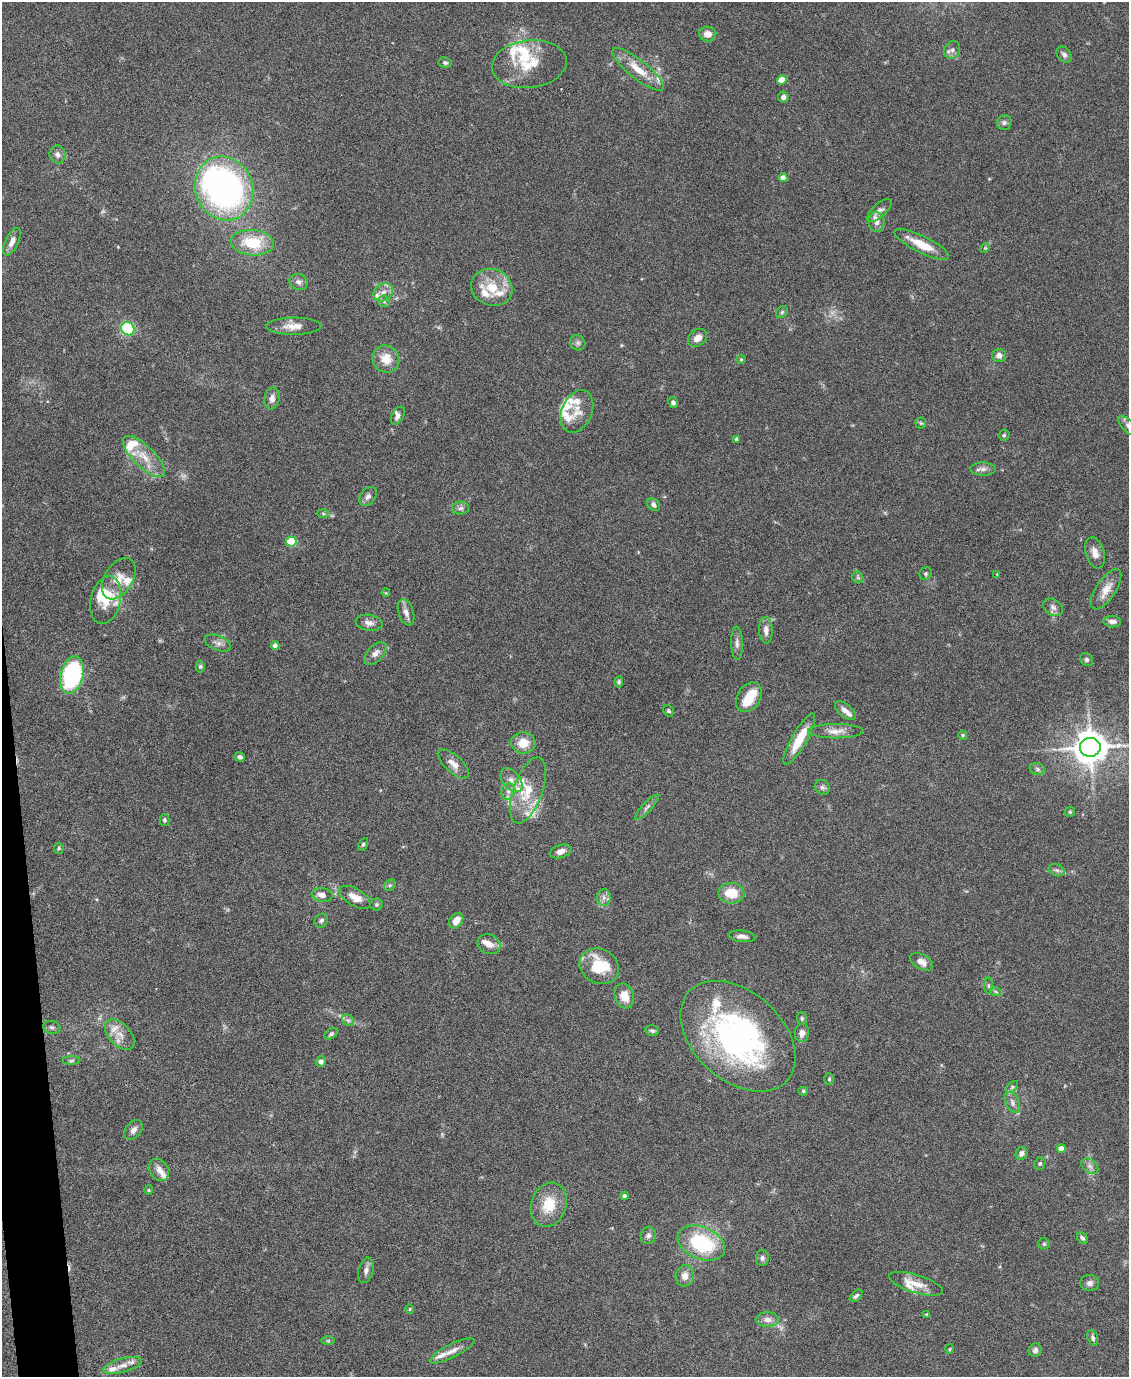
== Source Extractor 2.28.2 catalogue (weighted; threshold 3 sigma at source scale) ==
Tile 7 of 4 x 3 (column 3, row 2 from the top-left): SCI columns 2255-3381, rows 1604-2978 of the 4507 x 4480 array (HDU 1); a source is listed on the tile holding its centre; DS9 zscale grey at full resolution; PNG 1131 x 1379 px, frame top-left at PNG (2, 2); each listed source drawn as its Kron ellipse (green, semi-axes under 4 px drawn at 4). Shown black and unused: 2% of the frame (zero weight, under 4 of 8 exposures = <1% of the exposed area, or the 3 px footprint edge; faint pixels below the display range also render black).
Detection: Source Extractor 2.28.2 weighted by HDU 2 'WHT'; one run over the whole footprint, this tile lists its part. Background 0.0544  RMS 0.0038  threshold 0.0155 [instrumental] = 3 sigma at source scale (4.09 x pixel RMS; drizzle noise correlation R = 1.36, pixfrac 0.8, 0.05/0.05 arcsec/px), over >= 5 px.
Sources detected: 184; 4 too faint to see at this stretch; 3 inside a brighter object's white glare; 1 cosmic-ray / hot-pixel residue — neither listed nor drawn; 31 inside a brighter listed object's ellipse — not listed separately; the other 145 listed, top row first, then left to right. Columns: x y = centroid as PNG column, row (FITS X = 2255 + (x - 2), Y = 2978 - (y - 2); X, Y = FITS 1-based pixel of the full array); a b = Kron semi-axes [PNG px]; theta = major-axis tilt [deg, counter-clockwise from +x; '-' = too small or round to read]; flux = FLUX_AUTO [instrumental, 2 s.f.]
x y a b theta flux
708 34 9 7 -6 2.5
952 50 9 7 61 1.4
1064 55 9 6 -50 1.2
445 63 6 5 - 0.71
529 64 37 24 7 13
638 69 32 9 -38 7.4
782 80 5 4 - 6.9
783 97 5 5 - 1.2
1004 123 7 7 - 0.99
58 154 9 8 - 1.6
783 178 4 4 - 2.9
224 188 32 28 -68 110
879 211 16 6 42 1.8
876 222 10 8 -88 1.7
12 242 15 6 64 2.3
252 243 21 12 -4 13
922 244 30 8 -26 7.4
985 248 5 4 - 0.45
298 282 9 8 - 1.5
492 287 21 18 -22 8.9
383 292 10 8 34 2.4
384 301 6 6 - 0.79
782 312 6 5 - 0.62
293 326 27 8 0 4.3
128 329 7 6 - 21
698 338 10 8 38 2.8
578 343 8 7 - 1
999 355 7 6 - 2
386 359 14 13 - 5.4
741 359 4 4 - 0.35
272 398 11 7 81 1.9
673 403 6 5 - 1.1
577 411 22 15 67 5
398 416 10 5 61 1.4
921 423 5 5 - 0.49
1128 426 12 6 -46 1.4
1004 435 5 5 - 0.54
737 439 4 4 - 0.74
144 456 27 10 -44 7.2
983 469 12 6 -2 1.5
368 496 10 7 53 1.6
654 505 7 5 -48 1.1
461 508 8 6 4 1.1
323 513 6 4 -2 0.48
291 542 5 5 - 18
1095 553 16 9 -73 2.9
926 573 6 6 - 0.75
997 574 4 3 - 0.26
858 577 6 5 - 0.68
119 579 22 14 58 5.6
1106 589 23 10 56 4.1
386 593 4 3 - 0.29
106 600 24 15 77 7.6
1053 607 10 7 -34 1.4
406 612 13 7 -71 2
1112 622 9 5 -2 1.8
369 623 13 8 -9 2
766 630 13 7 -88 2.5
218 643 14 7 -22 1.9
737 643 16 6 -88 1.8
275 646 4 4 - 2.2
375 653 14 8 47 2.1
1087 660 7 6 - 0.74
200 666 6 4 89 0.53
72 675 19 11 77 48
619 682 5 4 - 0.63
749 697 16 11 57 6.2
668 711 6 5 - 0.56
845 711 12 6 -39 2.1
836 731 28 7 0 3.3
963 735 5 4 - 0.37
799 739 29 7 60 8.7
523 743 12 10 -3 5.5
1090 747 10 9 - 660
240 757 5 4 - 1.1
453 764 20 8 -43 3.2
1037 769 8 6 -18 0.91
511 780 14 8 -50 2.6
822 787 8 7 - 0.97
528 790 34 14 70 9.7
508 791 8 6 70 1.5
647 807 16 4 47 1.3
1070 812 5 4 - 0.47
164 820 6 5 - 0.57
363 844 7 4 63 0.55
59 848 5 4 - 0.52
561 851 11 6 18 2.1
1057 870 8 6 -20 0.89
390 885 6 5 - 0.63
731 893 13 10 -1 7.7
322 895 10 7 -10 2.4
355 897 17 8 -31 4.2
604 897 8 7 - 1.4
376 904 6 6 - 0.65
321 921 7 6 - 0.94
456 921 8 6 53 3.6
742 936 13 5 -6 1.7
489 944 12 9 -26 2.8
921 962 12 7 -31 2.7
599 966 20 17 -30 13
989 986 8 4 -89 0.62
996 992 6 4 -20 0.58
624 996 13 9 -71 4.6
802 1018 6 5 - 0.59
348 1020 6 5 - 0.84
52 1027 9 6 -13 0.89
652 1031 7 5 -15 0.77
802 1033 9 7 87 2.1
331 1034 7 5 32 0.85
120 1035 18 11 -46 4
738 1036 66 44 -42 99
71 1061 9 4 1 0.59
321 1062 5 5 - 1.2
829 1079 6 5 - 0.55
1012 1087 7 4 46 0.64
803 1091 5 4 - 0.52
1012 1102 11 6 -64 1.4
134 1130 11 7 51 1.8
1061 1148 4 4 - 3.9
1021 1153 6 6 - 1.4
1040 1164 6 5 - 0.64
1090 1166 9 6 -39 1.3
159 1170 12 9 -59 2.5
149 1190 5 4 - 0.36
624 1196 4 4 - 1.1
549 1205 22 17 71 9.4
648 1235 9 7 73 1.2
1082 1238 6 4 -48 0.88
701 1243 25 16 -23 26
1044 1244 5 5 - 0.57
762 1258 8 6 89 0.93
366 1270 13 7 76 1.7
685 1276 11 9 78 2.6
1090 1283 9 8 - 1.5
916 1284 28 9 -17 5
856 1296 8 4 44 0.75
409 1309 5 3 - 0.32
927 1314 3 3 - 0.56
767 1320 11 7 0 2.3
1093 1338 8 5 -70 0.88
328 1341 6 4 1 0.52
950 1349 5 3 - 0.32
1035 1350 7 6 - 1.3
452 1351 25 6 27 2.9
122 1365 20 7 15 3.2
Isophote crosses this tile's border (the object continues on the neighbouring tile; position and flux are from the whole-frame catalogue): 1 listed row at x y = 1128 426